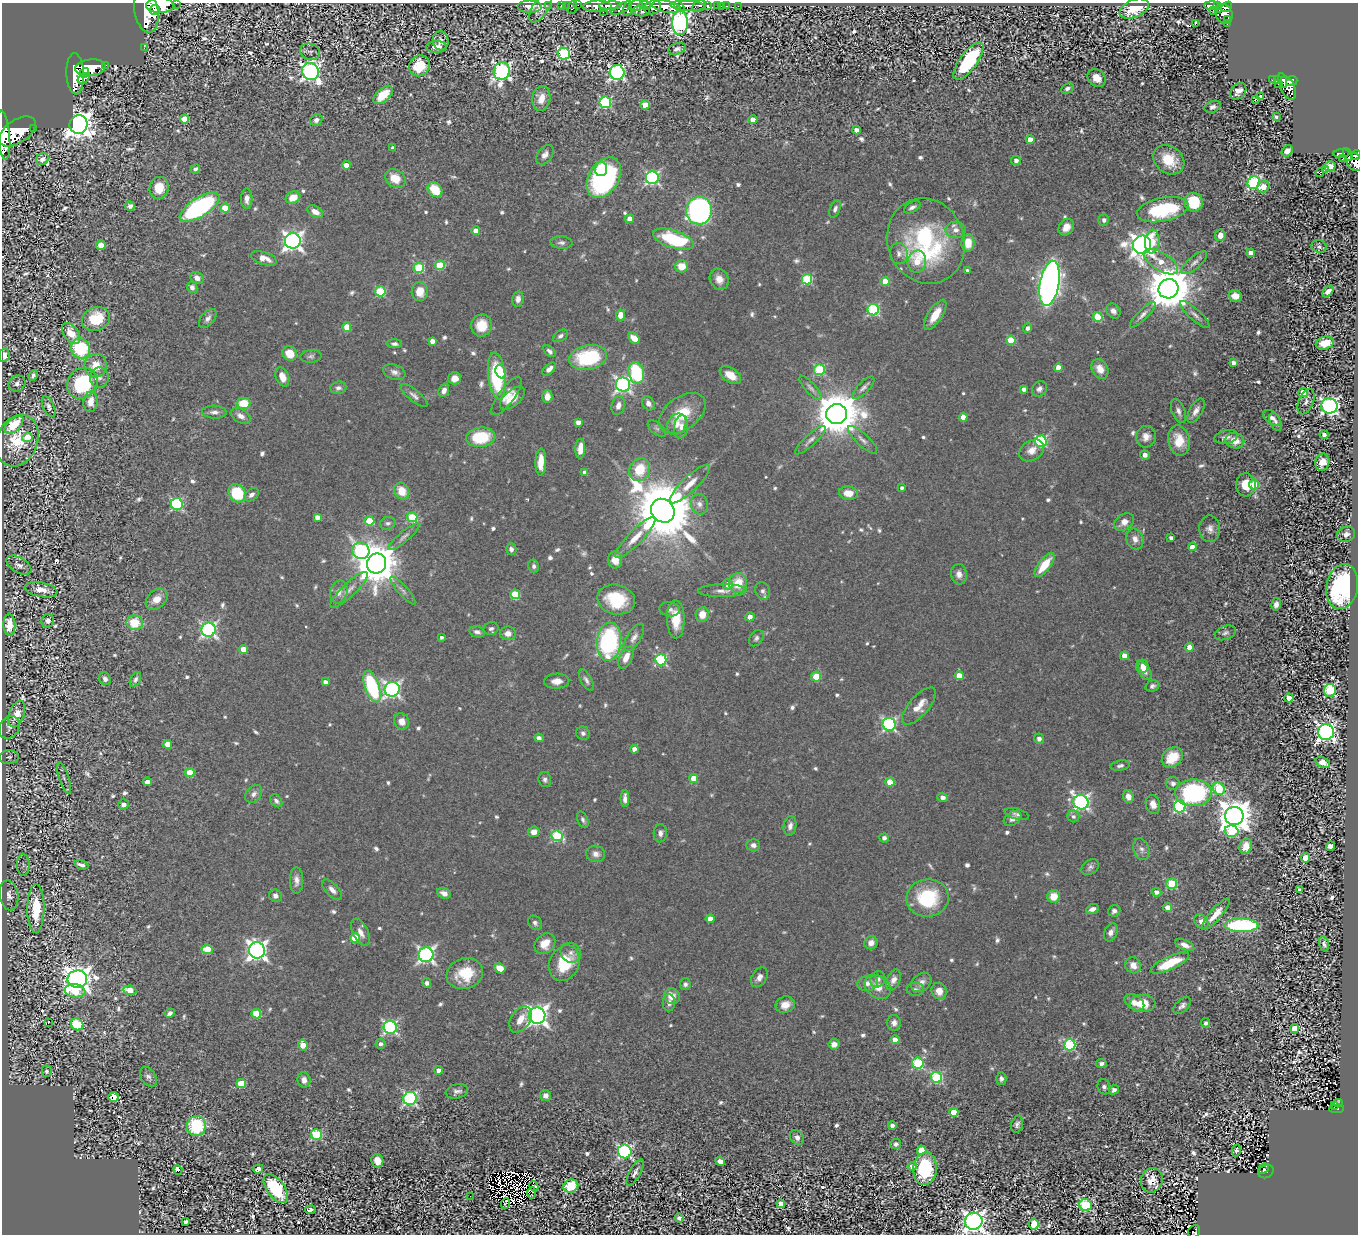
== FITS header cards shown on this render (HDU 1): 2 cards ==
NAXIS1  =                 1356
NAXIS2  =                 1232

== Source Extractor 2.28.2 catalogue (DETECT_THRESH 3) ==
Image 1356 x 1232 px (HDU 1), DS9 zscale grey, 1 PNG px = 1 image px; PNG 1360 x 1236 px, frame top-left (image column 1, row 1232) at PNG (2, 3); each listed source drawn as its Kron ellipse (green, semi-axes under 4 px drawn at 4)
Background 0.655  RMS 0.023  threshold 0.0689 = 3 sigma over >= 5 px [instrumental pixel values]
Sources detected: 946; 8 with non-positive FLUX_AUTO (blend fragments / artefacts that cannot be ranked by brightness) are neither listed nor drawn; of the other 938, the 500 brightest by FLUX_AUTO listed and drawn (438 fainter detections omitted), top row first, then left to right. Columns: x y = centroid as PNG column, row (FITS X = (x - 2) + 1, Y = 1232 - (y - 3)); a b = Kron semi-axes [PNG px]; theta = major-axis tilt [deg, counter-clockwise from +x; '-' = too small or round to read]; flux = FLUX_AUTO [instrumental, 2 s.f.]
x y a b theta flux
176 3 2 2 - 28
160 5 14 7 0 3600
549 5 3 2 - 13
561 5 2 2 - 15
567 5 2 2 - 14
578 5 2 2 - 17
636 5 7 5 19 530
645 5 6 3 -8 340
707 5 3 3 - 210
1212 5 7 3 -1 210
530 6 12 6 0 12
597 6 14 5 2 1500
610 6 11 4 3 1300
679 6 6 4 -44 860
687 6 17 5 -3 1000
699 6 7 5 31 300
717 6 2 2 - 14
721 6 2 2 - 9
727 6 3 2 - 23
738 6 2 2 - 7.6
1218 6 4 4 - 160
572 7 7 4 76 86
653 7 8 6 24 1100
666 7 14 6 -10 2500
1227 7 6 4 45 410
541 8 17 8 57 9.6
621 8 11 4 28 540
628 8 8 3 78 490
1134 9 15 8 23 47
155 10 5 5 - 970
1213 10 3 2 - 8.5
1219 10 4 2 - 92
146 11 22 12 -80 5100
641 11 9 5 -2 310
603 12 2 2 - 8.4
1224 14 10 8 -63 780
1227 19 4 2 - 41
680 23 12 8 -89 790
1195 23 3 3 - 1300
1227 24 3 2 - 31
441 41 9 8 - 12
436 47 10 6 1 14
144 48 3 2 - 9
677 49 9 5 19 5.1
310 52 10 8 -18 5.1
564 54 6 5 - 210
968 61 22 8 53 130
105 65 3 3 - 54
419 66 11 10 - 49
90 68 15 8 6 3200
310 71 9 8 - 710
502 71 9 8 - 480
617 72 7 7 - 410
84 73 5 4 - 860
75 74 20 9 -88 3500
84 78 7 3 35 570
1097 78 10 8 -39 17
1273 79 4 3 - 60
1277 79 4 3 - 130
1283 81 8 4 -76 250
1292 81 6 5 - 470
1278 84 2 2 - 9.2
1067 88 7 4 26 5.4
1288 88 12 7 -68 700
1238 91 9 7 49 9.9
383 95 12 6 41 34
1260 97 3 3 - 490
541 98 13 9 79 19
1255 99 3 3 - 8.6
605 102 6 5 - 190
645 105 4 4 - 32
1213 107 8 5 20 6
1276 117 4 3 - 4.6
184 119 4 4 - 29
316 120 6 5 - 7.3
753 120 4 4 - 15
78 124 9 9 - 2100
34 128 3 3 - 71
856 130 4 4 - 12
17 132 21 11 35 4500
3 135 24 6 -84 3000
1030 140 4 4 - 20
393 148 4 4 - 5.6
1287 151 6 5 - 11
1341 153 8 4 5 180
545 155 11 7 53 8.8
1348 155 7 4 -68 220
1356 155 5 3 - 310
1343 158 3 2 - 6.6
42 159 6 5 - 8.5
1016 160 5 4 - 7.4
1169 160 17 13 -37 47
1354 161 10 7 -64 610
346 165 4 4 - 21
1330 166 5 5 - 32
195 169 5 4 - 4.5
601 169 7 6 - 58
1325 170 3 2 - 590
1320 172 4 2 - 6
395 178 11 8 -34 28
604 178 22 15 58 360
652 178 6 6 - 310
1254 183 6 6 - 270
1263 187 6 5 - 24
159 188 11 9 75 31
435 190 8 6 -45 47
293 198 7 6 - 23
247 199 10 5 -89 9.9
1194 202 9 9 - 65
130 206 5 4 - 6.6
199 207 23 9 32 270
912 207 9 5 29 5.6
225 208 4 4 - 37
835 209 9 5 67 5.2
1163 210 26 12 11 140
699 211 14 13 - 490
315 212 8 5 -30 15
630 219 4 4 - 19
1104 220 5 5 - 5
1066 227 9 7 54 15
956 230 10 8 2 10
476 231 4 4 - 20
1220 235 6 5 - 14
673 239 21 8 -18 130
293 241 8 7 - 800
926 241 43 38 -69 250
1152 242 12 7 83 35
561 243 11 6 -5 5.4
968 243 9 6 88 29
101 245 5 5 - 12
1142 245 9 9 - 1300
1319 247 8 6 -19 5
1251 253 4 4 - 16
899 254 10 9 - 8.4
264 258 13 6 -16 15
917 261 11 9 79 23
1161 262 19 9 -32 26
1194 263 16 6 40 8.3
440 265 5 5 - 66
682 266 6 6 - 24
419 268 5 5 - 100
967 271 3 3 - 5.3
197 278 7 5 -33 8.6
719 279 11 9 -64 15
807 279 5 5 - 130
885 281 4 4 - 34
1050 283 23 9 80 1100
192 287 5 5 - 6.5
1169 289 10 9 - 7200
380 291 5 5 - 97
420 292 9 8 - 23
1328 292 6 4 49 8.8
1235 296 6 5 - 20
518 299 8 5 81 8
873 310 6 5 - 180
1113 311 8 6 -52 7.2
620 315 5 4 - 21
935 315 17 7 57 29
1143 315 17 5 44 7.6
1195 315 19 5 -42 8.2
1098 317 5 5 - 66
208 318 11 6 50 6.9
96 319 14 11 24 53
482 325 11 10 - 29
347 327 4 4 - 29
1028 328 4 4 - 7.1
71 333 12 7 -52 23
560 336 8 5 36 4.5
634 338 7 4 -43 18
1011 340 4 4 - 55
432 341 4 4 - 10
1325 343 9 6 14 28
394 344 8 4 -2 4.8
80 348 10 9 - 130
549 351 7 4 -43 5.2
290 354 8 7 - 26
4 355 7 5 78 11
311 356 10 6 5 4.8
588 357 19 12 10 120
1233 363 4 4 - 10
96 366 12 11 - 27
1058 368 4 4 - 22
549 369 8 4 43 10
819 369 5 5 - 120
1100 369 10 8 -60 14
394 372 11 7 -21 8
501 372 7 5 -70 57
636 373 11 7 -77 130
33 375 5 3 - 4.7
730 375 12 7 -35 23
497 376 24 8 -84 120
282 377 10 6 -68 17
99 378 10 9 - 8.1
455 378 6 6 - 15
17 383 9 7 34 6.4
82 383 16 14 50 130
623 384 7 7 - 480
338 388 8 6 7 5.4
811 388 16 5 -48 6.6
863 388 15 5 46 6.3
1024 389 4 4 - 7.6
1039 389 8 7 - 6.7
444 390 7 5 68 7.6
1303 392 5 4 - 26
414 395 17 5 -40 7
506 396 23 8 53 18
547 397 6 5 - 15
512 398 15 8 41 21
91 402 10 7 81 17
1306 402 13 7 69 8.2
244 403 6 5 - 37
648 403 7 6 - 8.5
618 405 9 6 74 9.1
49 406 11 5 -66 5.7
1329 406 8 7 - 550
1178 411 12 6 -70 7.7
1196 411 13 6 60 9.8
214 412 12 6 -2 7.8
682 413 26 16 36 54
837 414 10 10 - 6700
241 416 11 6 -33 9.4
963 417 4 4 - 22
1272 418 10 6 -38 6.9
578 422 4 4 - 10
1276 422 9 5 -68 5.3
677 424 11 9 59 11
14 425 11 6 43 53
681 427 12 7 83 9.5
657 428 10 5 -40 4.4
1324 435 4 3 - 9
27 437 5 5 - 27
481 437 14 9 7 68
1146 437 11 10 - 13
1226 437 12 6 11 7.7
810 440 20 5 42 8
862 440 19 6 -43 8.6
1179 440 15 10 -78 33
17 441 26 20 67 59
1041 441 6 6 - 170
1235 441 9 8 - 22
580 449 10 5 87 16
1032 450 13 10 32 15
1145 455 5 4 - 9
541 462 13 5 89 23
1322 462 9 7 76 16
640 470 12 10 61 46
585 472 4 4 - 12
690 484 27 7 44 22
1254 484 5 5 - 50
1246 485 11 10 - 30
902 488 4 4 - 5.6
402 491 9 7 -58 28
237 493 9 8 - 78
848 493 9 6 -8 21
251 495 8 5 37 6.2
177 504 6 6 - 210
699 504 10 8 -79 8.9
663 511 12 11 - 15000
317 517 4 4 - 11
412 517 5 5 - 92
369 521 5 4 - 51
1124 522 11 7 36 14
388 523 8 6 16 4.8
1210 529 13 10 -89 10
1346 534 9 7 17 9.2
404 537 20 5 40 7.9
635 538 27 7 45 21
1171 538 4 3 - 5.3
1135 539 10 8 -71 11
1192 547 4 4 - 16
511 549 6 5 - 5.7
361 551 8 8 - 310
615 560 8 7 - 14
376 564 10 9 - 5700
19 565 14 7 -31 8.1
1044 565 14 6 52 41
534 566 7 5 -77 4.8
959 574 10 8 -83 10
738 583 10 9 - 34
728 584 5 5 - 14
1342 587 23 15 79 280
41 590 16 7 -11 15
349 590 25 7 44 14
403 590 18 5 -49 6.9
722 591 24 6 1 13
763 591 9 7 -67 6.3
339 592 11 8 74 13
515 594 5 4 - 58
157 599 12 8 42 16
616 600 19 15 -14 73
1276 604 6 5 - 6.9
670 609 10 7 -11 5.9
702 614 7 6 - 18
750 617 5 4 - 9.9
676 619 19 9 -89 37
48 621 7 6 - 8.3
135 623 8 7 - 42
9 625 11 6 -87 23
491 628 7 6 - 4.7
209 630 7 7 - 430
477 632 8 5 -12 5.6
508 633 8 6 -1 10
1225 633 11 7 22 5.4
441 637 3 3 - 5.3
634 637 15 7 57 9
756 638 9 6 52 4.7
609 642 19 12 85 220
1189 647 4 4 - 15
243 649 4 4 - 22
1124 656 4 4 - 17
626 657 12 6 65 17
661 660 5 5 - 180
1143 666 6 5 - 21
1144 670 10 5 -54 11
959 676 4 4 - 26
816 677 5 5 - 31
105 679 7 5 -63 6.1
135 679 8 5 63 4.5
586 680 12 5 -61 5.7
557 681 13 7 2 13
325 682 4 4 - 8.3
1152 686 7 5 19 4.5
372 687 16 7 -70 160
392 689 7 7 - 470
1330 690 6 6 - 170
1289 698 4 4 - 23
919 706 23 10 48 22
17 714 14 7 70 22
402 721 8 7 - 14
889 724 6 6 - 280
9 727 12 9 57 8.3
1326 732 8 8 - 740
583 733 7 6 - 5
539 738 5 4 - 5.8
1039 739 5 5 - 6.4
168 744 4 4 - 22
634 749 4 4 - 9.6
9 757 10 7 2 4.6
1172 757 11 9 44 42
1323 763 8 5 -28 14
1120 766 10 5 12 4.7
190 772 4 4 - 37
64 778 16 5 -72 5.4
694 778 4 4 - 35
545 780 8 6 -80 4.6
147 782 4 4 - 11
890 782 4 4 - 47
1173 783 7 6 - 6
1219 789 6 5 - 120
1193 793 18 13 1 240
254 794 10 7 49 7.5
943 797 5 4 - 7.8
1128 797 6 5 - 14
625 798 8 4 -89 7.9
276 801 7 5 -46 4.8
1081 802 7 7 - 450
123 804 5 5 - 7.4
1153 804 10 7 -74 11
1180 806 6 6 - 200
1017 814 12 5 -15 5.2
1073 816 6 6 - 4.8
1234 816 9 9 - 3000
1013 819 9 6 33 9.4
583 820 9 5 -67 4.5
790 826 10 6 80 7.8
1231 831 7 5 -17 92
534 832 6 5 - 11
660 833 9 6 87 7
557 836 6 5 - 130
884 838 4 4 - 5.2
753 845 7 6 - 6.7
1246 846 8 6 74 23
1331 846 4 4 - 18
1141 849 11 7 -71 8.1
596 854 9 8 - 9.8
1305 858 4 4 - 40
23 865 11 6 -88 4.4
81 865 7 3 -19 6.2
1090 867 9 7 34 5.1
296 880 13 6 90 9.9
1172 884 5 5 - 110
1299 889 3 3 - 4.7
332 890 13 6 -46 9.3
1156 892 5 4 - 7.1
444 893 7 5 -23 9.5
9 895 15 9 -80 14
275 896 6 6 - 7.1
1054 896 6 6 - 24
928 898 21 18 7 100
1168 907 4 4 - 17
36 909 24 8 90 77
1092 909 6 4 20 8.3
1114 911 6 5 - 5.4
1216 914 20 5 49 20
710 919 4 4 - 20
1201 922 8 6 -46 9
535 923 7 6 - 4.9
1241 925 17 7 0 210
361 932 15 7 -65 12
1111 932 9 6 67 7.7
355 938 5 4 - 55
871 943 7 6 - 9.3
545 944 11 9 44 23
1324 944 7 5 -75 5.4
1185 945 10 5 -24 9.8
207 949 5 4 - 48
257 950 8 8 - 800
571 953 11 9 -40 9
426 955 7 7 - 500
564 963 18 15 64 66
1170 963 21 6 24 66
1133 965 8 7 - 14
500 968 6 5 - 24
465 974 18 15 19 57
759 977 11 7 59 8.2
77 979 10 8 -3 1900
878 979 8 7 - 6.3
893 980 11 6 67 11
921 982 11 8 40 9.3
427 983 5 4 - 4.5
868 983 10 7 14 11
685 984 6 5 - 4.6
878 987 14 10 -37 19
915 989 9 6 -1 4.6
130 990 6 4 -7 40
75 991 10 6 -7 56
939 991 8 7 - 17
672 996 8 7 - 19
1134 1002 10 7 -31 13
669 1003 8 6 86 6.1
1142 1003 13 8 1 32
785 1005 10 8 20 17
1182 1006 11 6 42 6
170 1013 5 4 - 4.8
256 1014 5 4 - 60
537 1016 8 8 - 950
520 1019 14 9 58 22
48 1023 3 2 - 25
894 1023 8 7 - 7
1205 1023 5 4 - 5.2
77 1024 6 5 - 130
390 1027 6 6 - 330
1294 1029 4 4 - 36
895 1040 4 4 - 19
381 1044 5 5 - 5.3
834 1044 5 5 - 11
303 1045 5 4 - 25
1070 1045 6 5 - 170
918 1063 6 5 - 150
1101 1063 5 4 - 4.9
439 1070 4 4 - 13
47 1071 5 5 - 4.5
148 1077 11 7 -58 6.6
936 1077 6 5 - 160
1001 1078 6 5 - 4.7
304 1080 7 6 - 11
241 1083 5 4 - 51
1104 1087 8 6 -73 4.8
1114 1090 5 4 - 7.4
457 1091 11 7 13 7.1
546 1096 6 5 - 9.3
113 1097 5 4 - 44
410 1098 7 6 - 300
1338 1103 4 3 - 24
1335 1106 3 3 - 30
1337 1109 7 4 4 120
954 1112 4 4 - 41
1017 1124 9 5 75 5.5
892 1125 4 4 - 6.4
196 1126 10 9 - 110
316 1134 5 5 - 150
797 1137 8 6 -51 7.9
896 1144 5 5 - 4.5
922 1150 5 4 - 40
1236 1150 6 4 79 5
625 1152 7 6 - 320
377 1161 7 6 - 16
720 1161 5 4 - 9.9
912 1166 4 4 - 8.7
258 1169 5 4 - 12
925 1169 16 12 84 110
1264 1169 5 3 - 46
178 1170 5 3 - 26
1266 1171 8 6 31 110
635 1172 14 5 60 8
1152 1180 12 10 71 18
534 1186 5 4 - 5.7
571 1186 7 6 - 60
276 1189 17 9 -54 100
532 1193 6 3 88 4.9
470 1196 2 2 - 14
505 1203 5 3 - 6.2
781 1204 4 4 - 23
1086 1205 6 5 - 210
310 1210 5 3 - 5.5
679 1218 4 4 - 6.5
974 1221 8 8 - 1200
185 1222 4 3 - 5.2
1034 1224 5 4 - 75
1194 1231 7 5 49 62
At the frame edge (FLAGS 8, measured only in part): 8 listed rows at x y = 176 3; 146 11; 3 135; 1356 155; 1354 161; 4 355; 974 1221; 1194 1231
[438 fainter detections neither listed nor drawn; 8 non-positive-flux detections neither listed nor drawn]